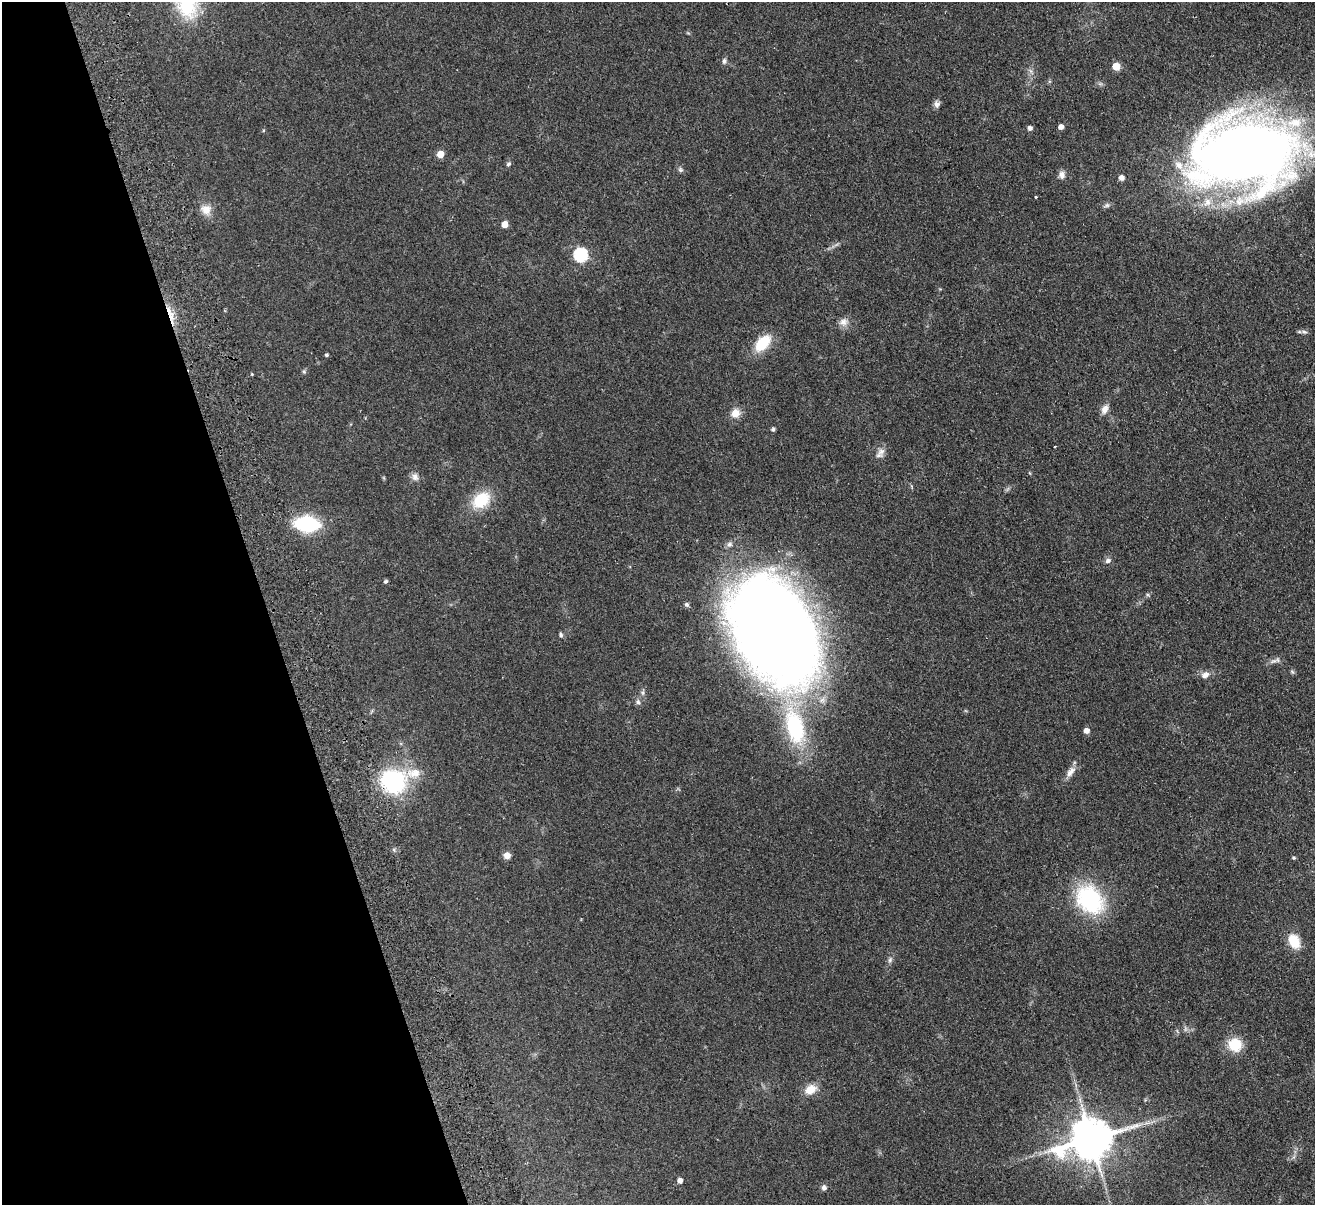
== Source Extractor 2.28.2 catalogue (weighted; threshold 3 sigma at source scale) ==
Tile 5 of 4 x 4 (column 1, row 2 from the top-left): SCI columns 56-1368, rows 2699-3901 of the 5362 x 5274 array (HDU 1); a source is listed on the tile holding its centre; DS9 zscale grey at full resolution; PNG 1317 x 1207 px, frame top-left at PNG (2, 2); no overlay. Shown black and unused: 20% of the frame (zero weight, under 2 of 3 exposures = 3% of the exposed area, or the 3 px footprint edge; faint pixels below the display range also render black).
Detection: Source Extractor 2.28.2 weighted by HDU 2 'WHT'; one run over the whole footprint, this tile lists its part. Background 0.101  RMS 0.0086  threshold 0.0385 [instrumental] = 3 sigma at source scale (4.5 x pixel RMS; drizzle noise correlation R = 1.50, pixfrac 1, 0.05/0.05 arcsec/px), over >= 5 px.
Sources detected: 57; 3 inside a brighter listed object's ellipse — not listed separately; the other 54 listed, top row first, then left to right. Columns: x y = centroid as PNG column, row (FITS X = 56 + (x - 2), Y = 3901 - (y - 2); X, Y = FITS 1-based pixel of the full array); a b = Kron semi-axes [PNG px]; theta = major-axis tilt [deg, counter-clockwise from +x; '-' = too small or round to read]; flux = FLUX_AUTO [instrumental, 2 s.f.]
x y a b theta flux
187 5 36 23 -69 46
724 61 8 5 80 1.9
1116 66 5 5 - 18
937 104 8 8 - 3
1061 127 4 4 - 4.9
1030 128 4 4 - 3
1243 153 97 62 3 880
440 154 5 5 - 13
508 164 6 5 - 1.5
680 170 7 6 - 1.8
1062 175 10 7 -87 3.6
1122 178 5 5 - 4.9
1036 197 3 3 - 0.85
206 210 14 13 - 7.9
505 224 5 5 - 10
580 255 6 6 - 120
170 313 21 7 -67 9.6
843 322 11 10 - 5.1
1304 332 10 5 -7 2
763 343 20 12 48 25
327 355 4 3 - 1.3
304 371 6 5 - 1.3
252 374 4 4 - 0.67
1105 409 13 8 64 5
735 413 8 7 - 10
773 429 4 4 - 1.8
1055 446 3 2 - 1.1
881 451 13 9 76 4.9
415 477 10 8 -75 3.7
481 500 23 16 39 27
307 524 18 11 -5 74
1108 561 8 7 - 2.5
386 581 5 4 - 1.5
687 604 5 5 - 1.8
775 632 98 64 -61 1300
561 635 6 5 - 1.5
1273 661 11 5 23 2.9
1292 671 6 4 -20 1.1
1205 675 11 8 26 4.5
638 702 7 6 - 2.3
795 727 44 22 -75 82
1086 731 5 4 - 5.6
1070 772 16 7 49 5.5
393 781 30 28 -28 75
507 855 8 7 - 5
1293 858 4 4 - 1.2
1090 899 32 24 -48 78
1294 941 14 9 -65 20
890 960 8 6 69 2.1
1235 1045 14 13 - 20
811 1089 15 11 28 9.8
1091 1139 13 11 19 3000
680 1180 5 4 - 4.1
824 1187 7 7 - 2.2
Overlapping masked pixels (flux is a lower limit): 2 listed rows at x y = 1243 153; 170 313
Isophote crosses this tile's border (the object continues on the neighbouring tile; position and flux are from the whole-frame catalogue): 2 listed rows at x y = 187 5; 1243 153